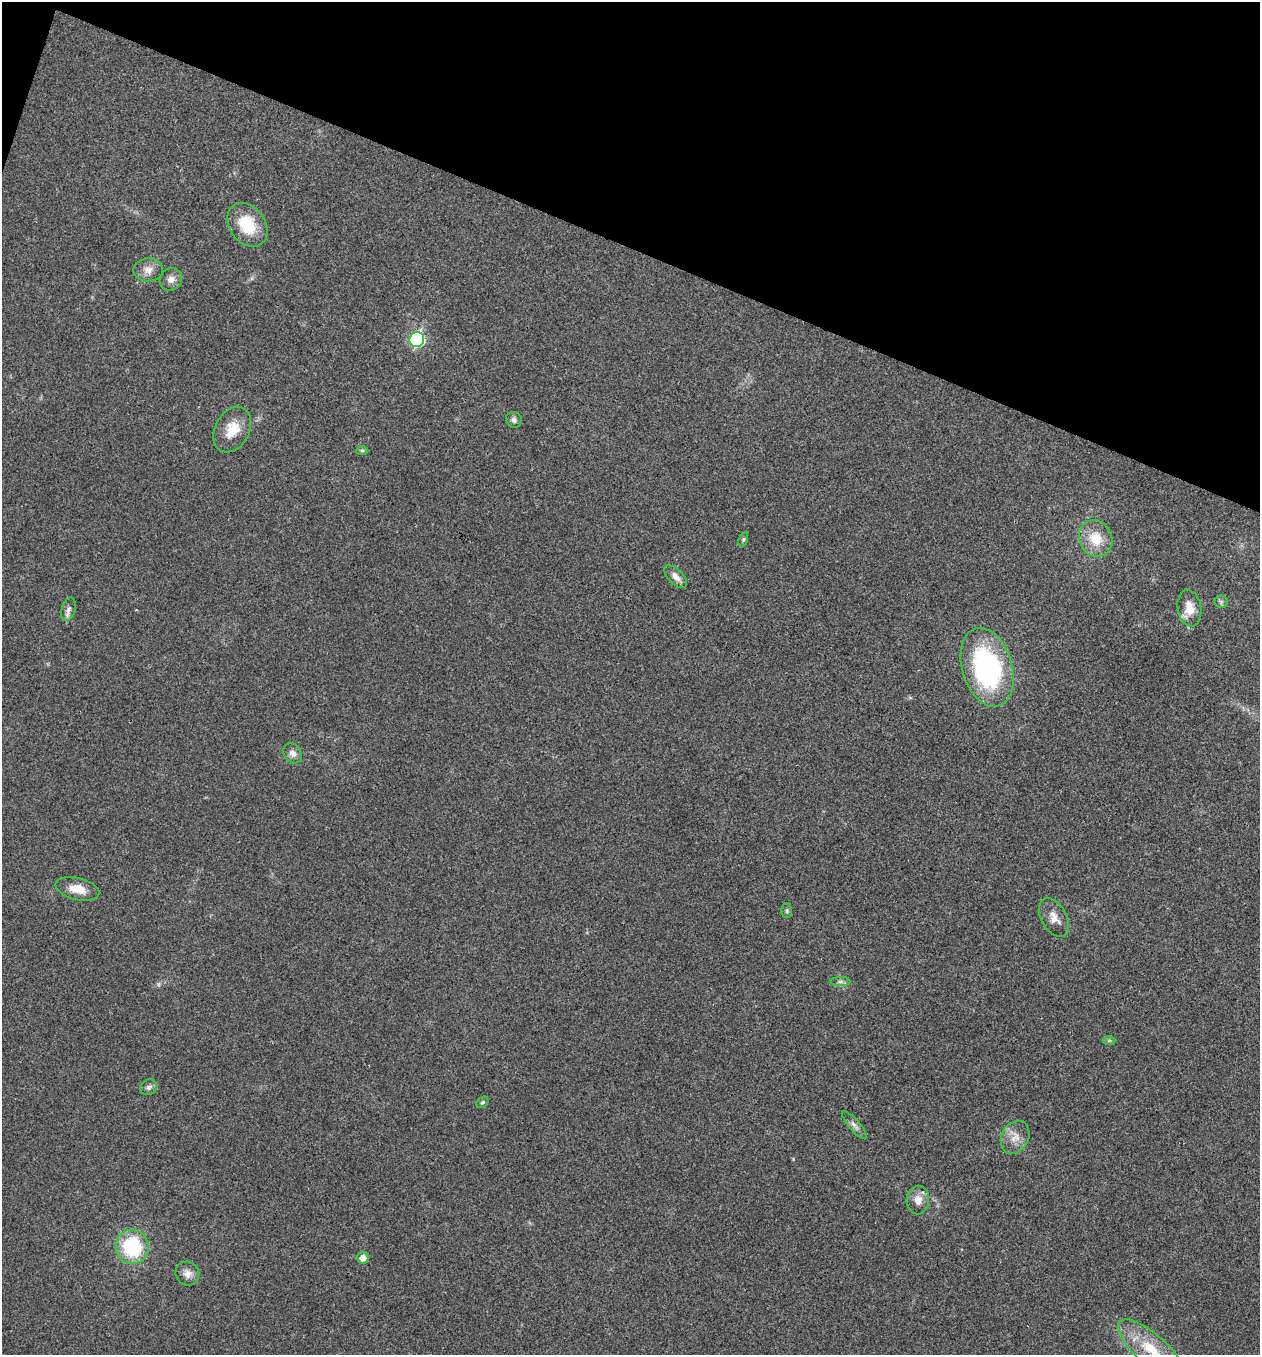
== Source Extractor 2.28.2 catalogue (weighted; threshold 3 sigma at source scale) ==
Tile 2 of 4 x 4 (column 2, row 1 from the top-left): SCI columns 1394-2651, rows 4064-5416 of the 5434 x 5419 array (HDU 1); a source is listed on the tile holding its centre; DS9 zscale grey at full resolution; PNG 1262 x 1357 px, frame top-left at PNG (2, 2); each listed source drawn as its Kron ellipse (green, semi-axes under 4 px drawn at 4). Shown black and unused: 19% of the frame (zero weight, under 3 of 4 exposures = <1% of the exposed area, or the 3 px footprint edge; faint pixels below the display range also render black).
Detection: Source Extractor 2.28.2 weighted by HDU 2 'WHT'; one run over the whole footprint, this tile lists its part. Background 0.0237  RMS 0.0041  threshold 0.0183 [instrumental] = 3 sigma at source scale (4.5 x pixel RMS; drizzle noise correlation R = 1.50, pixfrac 1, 0.05/0.05 arcsec/px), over >= 5 px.
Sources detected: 30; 1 too faint to see at this stretch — neither listed nor drawn; the other 29 listed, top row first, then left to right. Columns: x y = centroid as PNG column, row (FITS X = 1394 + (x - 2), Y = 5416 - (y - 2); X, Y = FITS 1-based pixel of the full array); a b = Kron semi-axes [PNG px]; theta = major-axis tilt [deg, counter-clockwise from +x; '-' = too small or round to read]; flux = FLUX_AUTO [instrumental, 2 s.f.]
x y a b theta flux
247 225 24 17 -53 16
148 270 15 11 3 3.6
171 279 12 10 44 2.7
417 339 7 7 - 55
514 420 8 7 - 1.5
232 429 24 17 62 8.8
362 450 6 4 -1 0.67
743 539 7 4 71 0.66
1096 539 19 16 -64 10
676 577 14 7 -45 3.1
1221 602 6 6 - 0.94
1189 608 18 11 -80 6.4
68 609 12 7 74 1.9
987 667 40 25 -73 72
293 753 11 8 -52 2.5
77 889 22 11 -14 6.3
787 911 7 5 90 0.82
1054 918 21 12 -60 4.5
840 981 10 4 0 1.1
1109 1040 6 4 1 0.56
149 1087 9 7 27 1.4
482 1102 7 4 39 0.68
854 1125 18 5 -49 1.9
1015 1137 17 13 62 5
918 1200 14 11 86 4
132 1247 17 16 - 29
363 1258 6 5 - 3.8
187 1274 12 11 - 3
1151 1349 42 15 -41 17
Isophote crosses this tile's border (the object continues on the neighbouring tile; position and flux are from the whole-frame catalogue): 1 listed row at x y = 1151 1349